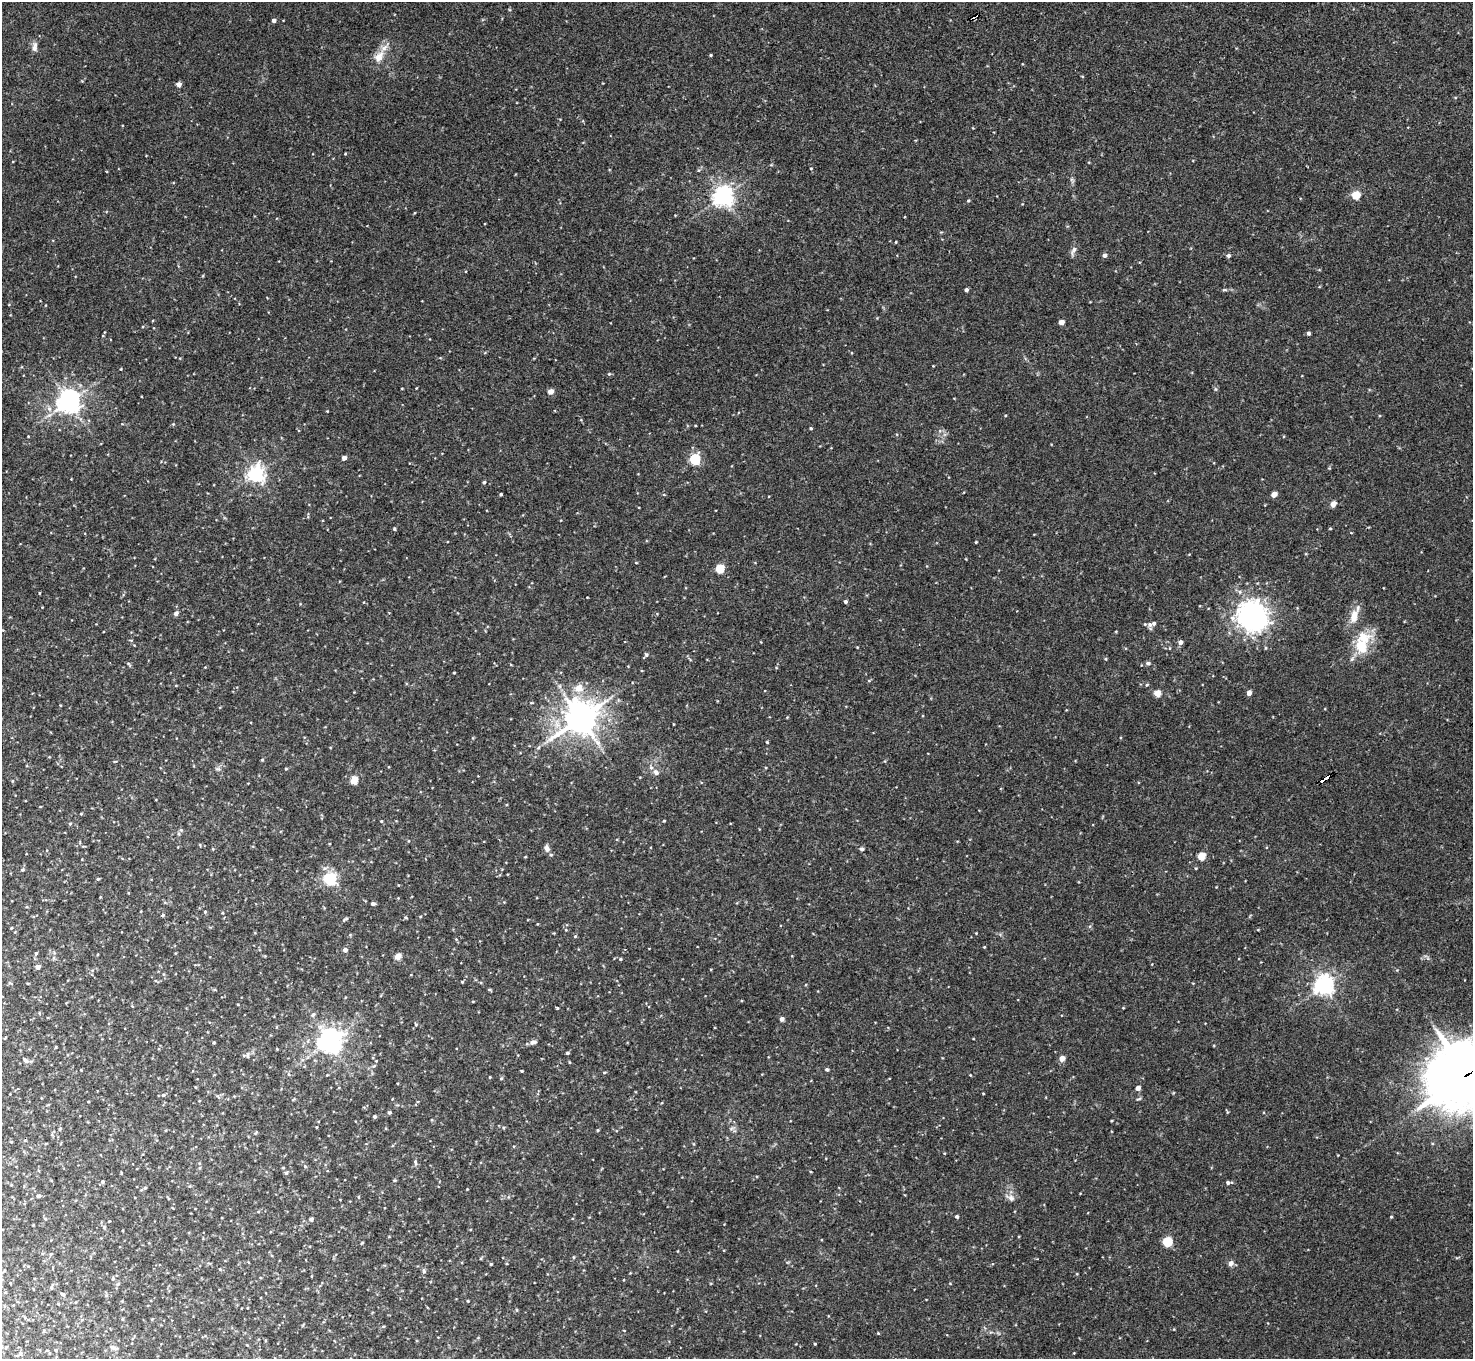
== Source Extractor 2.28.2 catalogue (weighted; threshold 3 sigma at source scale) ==
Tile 10 of 4 x 4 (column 2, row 3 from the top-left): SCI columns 1472-2942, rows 1513-2869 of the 5886 x 5878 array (HDU 1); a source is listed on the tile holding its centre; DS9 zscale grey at full resolution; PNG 1475 x 1361 px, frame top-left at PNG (2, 2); no overlay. Shown black and unused: <1% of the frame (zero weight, under 3 of 4 exposures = <1% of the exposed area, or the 3 px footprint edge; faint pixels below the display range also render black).
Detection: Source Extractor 2.28.2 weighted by HDU 2 'WHT'; one run over the whole footprint, this tile lists its part. Background 0.041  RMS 0.0043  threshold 0.0194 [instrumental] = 3 sigma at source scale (4.5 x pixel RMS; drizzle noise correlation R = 1.50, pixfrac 1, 0.05/0.05 arcsec/px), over >= 5 px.
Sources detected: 173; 3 inside a brighter listed object's ellipse — not listed separately; the other 170 listed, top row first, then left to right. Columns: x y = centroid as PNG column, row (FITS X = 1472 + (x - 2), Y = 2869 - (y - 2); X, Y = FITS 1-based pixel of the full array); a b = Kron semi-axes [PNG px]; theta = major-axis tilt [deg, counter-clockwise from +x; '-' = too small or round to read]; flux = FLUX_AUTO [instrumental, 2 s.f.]
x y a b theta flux
975 16 6 3 26 14
274 20 4 4 - 1.8
35 47 14 7 86 2.2
711 55 3 3 - 0.42
379 57 19 11 58 5.9
1082 76 5 3 - 0.33
179 84 4 4 - 3.1
345 154 4 3 - 0.35
811 168 3 2 - 0.35
698 170 5 3 - 0.43
1356 195 5 5 - 16
723 196 7 6 - 270
968 200 5 4 - 0.49
896 242 3 2 - 0.33
1073 250 15 6 67 1.6
1104 255 4 4 - 1.7
1228 256 5 5 - 1
966 290 4 3 - 1.3
1224 290 7 4 0 0.64
1061 322 4 4 - 3.7
1308 333 4 4 - 1.1
121 369 3 3 - 0.32
609 374 5 4 - 0.54
1215 389 6 4 -71 0.58
550 392 4 4 - 4.4
69 402 7 7 - 370
327 411 2 2 - 0.29
173 424 4 4 - 0.41
811 428 4 3 - 0.51
28 436 3 2 - 0.28
344 458 4 4 - 2.8
695 459 5 5 - 40
256 474 6 6 - 160
484 482 4 4 - 0.54
501 494 3 3 - 0.66
1274 494 4 4 - 4.8
1333 504 7 6 - 2
1330 528 4 3 - 0.37
394 529 4 4 - 0.58
976 542 3 3 - 0.42
636 563 4 3 - 0.33
720 568 5 5 - 20
39 593 3 2 - 0.33
845 601 4 3 - 0.98
176 613 5 5 - 1.5
1252 616 21 19 -44 120
1354 616 17 9 74 5.7
1154 623 7 6 - 1.5
1145 624 5 4 - 0.57
1180 642 5 4 - 2
1362 646 23 16 -75 12
857 647 3 3 - 0.29
1169 648 5 3 - 0.35
646 655 6 5 - 0.76
1106 659 5 3 - 0.45
1148 663 5 5 - 1.2
129 664 7 3 -52 0.53
454 673 4 2 - 0.34
1147 685 5 4 - 0.47
579 688 7 6 - 5.6
1158 693 4 4 - 8.8
1249 693 4 4 - 2.8
60 705 4 3 - 0.31
580 718 11 10 - 740
673 724 4 2 - 0.27
767 742 4 3 - 0.38
538 748 7 4 57 0.87
262 760 4 3 - 0.48
115 761 5 3 - 0.36
218 769 6 5 - 0.89
286 769 3 3 - 0.42
656 772 8 7 - 1.6
1326 778 11 3 33 34
354 780 5 4 - 11
81 814 5 3 - 0.39
381 821 4 3 - 0.42
664 821 3 3 - 0.38
70 824 5 4 - 0.54
200 845 5 3 - 0.35
547 848 9 7 -68 2.3
213 849 4 3 - 0.34
862 849 6 4 -15 0.77
1201 856 5 5 - 13
525 857 4 2 - 0.31
1196 868 4 4 - 0.43
22 870 5 4 - 0.72
98 879 4 4 - 0.54
330 879 5 5 - 76
373 903 5 4 - 1.1
205 912 4 4 - 0.42
163 915 4 4 - 0.58
345 919 8 3 26 0.64
537 924 4 3 - 0.29
11 928 4 3 - 0.37
976 933 3 3 - 0.29
575 936 5 3 - 0.4
984 947 4 3 - 0.33
345 950 4 4 - 1.8
36 953 5 4 - 0.63
398 956 5 4 - 6.5
620 959 4 4 - 0.51
38 967 4 4 - 2.4
462 982 4 4 - 0.42
1324 985 7 6 - 240
473 1001 4 3 - 0.33
557 1008 3 3 - 0.43
1123 1008 3 3 - 0.34
39 1013 5 3 - 0.38
313 1015 7 5 50 0.88
782 1019 4 4 - 2.1
416 1024 5 4 - 0.45
329 1041 8 7 - 420
214 1042 3 3 - 0.48
533 1042 9 6 22 1.4
567 1053 4 3 - 0.7
244 1055 5 3 - 0.63
1062 1058 4 4 - 4.5
25 1060 10 5 -44 1.4
569 1062 5 3 - 0.36
827 1069 4 4 - 0.78
81 1070 3 3 - 0.29
522 1071 3 3 - 0.41
604 1072 4 3 - 0.41
288 1074 6 3 -70 0.52
1467 1075 26 22 21 2900
490 1077 4 3 - 0.35
501 1078 5 4 - 0.66
1138 1088 4 4 - 2.3
983 1093 3 2 - 0.33
163 1095 6 4 27 0.81
389 1112 5 4 - 0.63
375 1116 4 4 - 0.71
1111 1121 3 3 - 0.42
317 1127 3 2 - 0.33
598 1130 4 4 - 0.43
256 1132 6 3 58 0.44
415 1162 8 5 -73 0.93
305 1166 5 4 - 0.46
811 1172 4 2 - 0.35
286 1173 5 5 - 0.66
102 1182 5 4 - 0.84
1228 1183 7 4 1 1.2
145 1188 5 4 - 0.55
467 1189 3 3 - 0.28
39 1196 6 4 1 0.7
1011 1198 12 8 -33 2.2
957 1216 4 4 - 0.69
1391 1217 4 3 - 0.43
311 1219 6 5 - 0.82
1167 1242 5 5 - 30
362 1243 3 3 - 0.45
574 1257 4 4 - 0.49
1231 1263 7 6 - 1.8
491 1264 3 3 - 0.5
220 1269 4 4 - 0.36
424 1270 7 5 -88 0.9
3 1272 10 3 49 0.51
113 1279 6 4 70 0.73
118 1284 6 5 - 0.8
51 1287 9 4 67 0.74
63 1294 7 5 -35 0.91
468 1301 3 3 - 0.37
58 1304 4 3 - 0.38
122 1319 5 3 - 0.42
878 1333 4 3 - 0.37
815 1344 3 2 - 0.42
247 1345 4 3 - 0.32
114 1348 12 5 -20 1.3
55 1350 4 3 - 0.42
20 1353 6 4 -89 0.74
Overlapping masked pixels (flux is a lower limit): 4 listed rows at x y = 975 16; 580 718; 1326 778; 1467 1075
Isophote crosses this tile's border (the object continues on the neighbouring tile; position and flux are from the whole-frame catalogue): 1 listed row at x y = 1467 1075